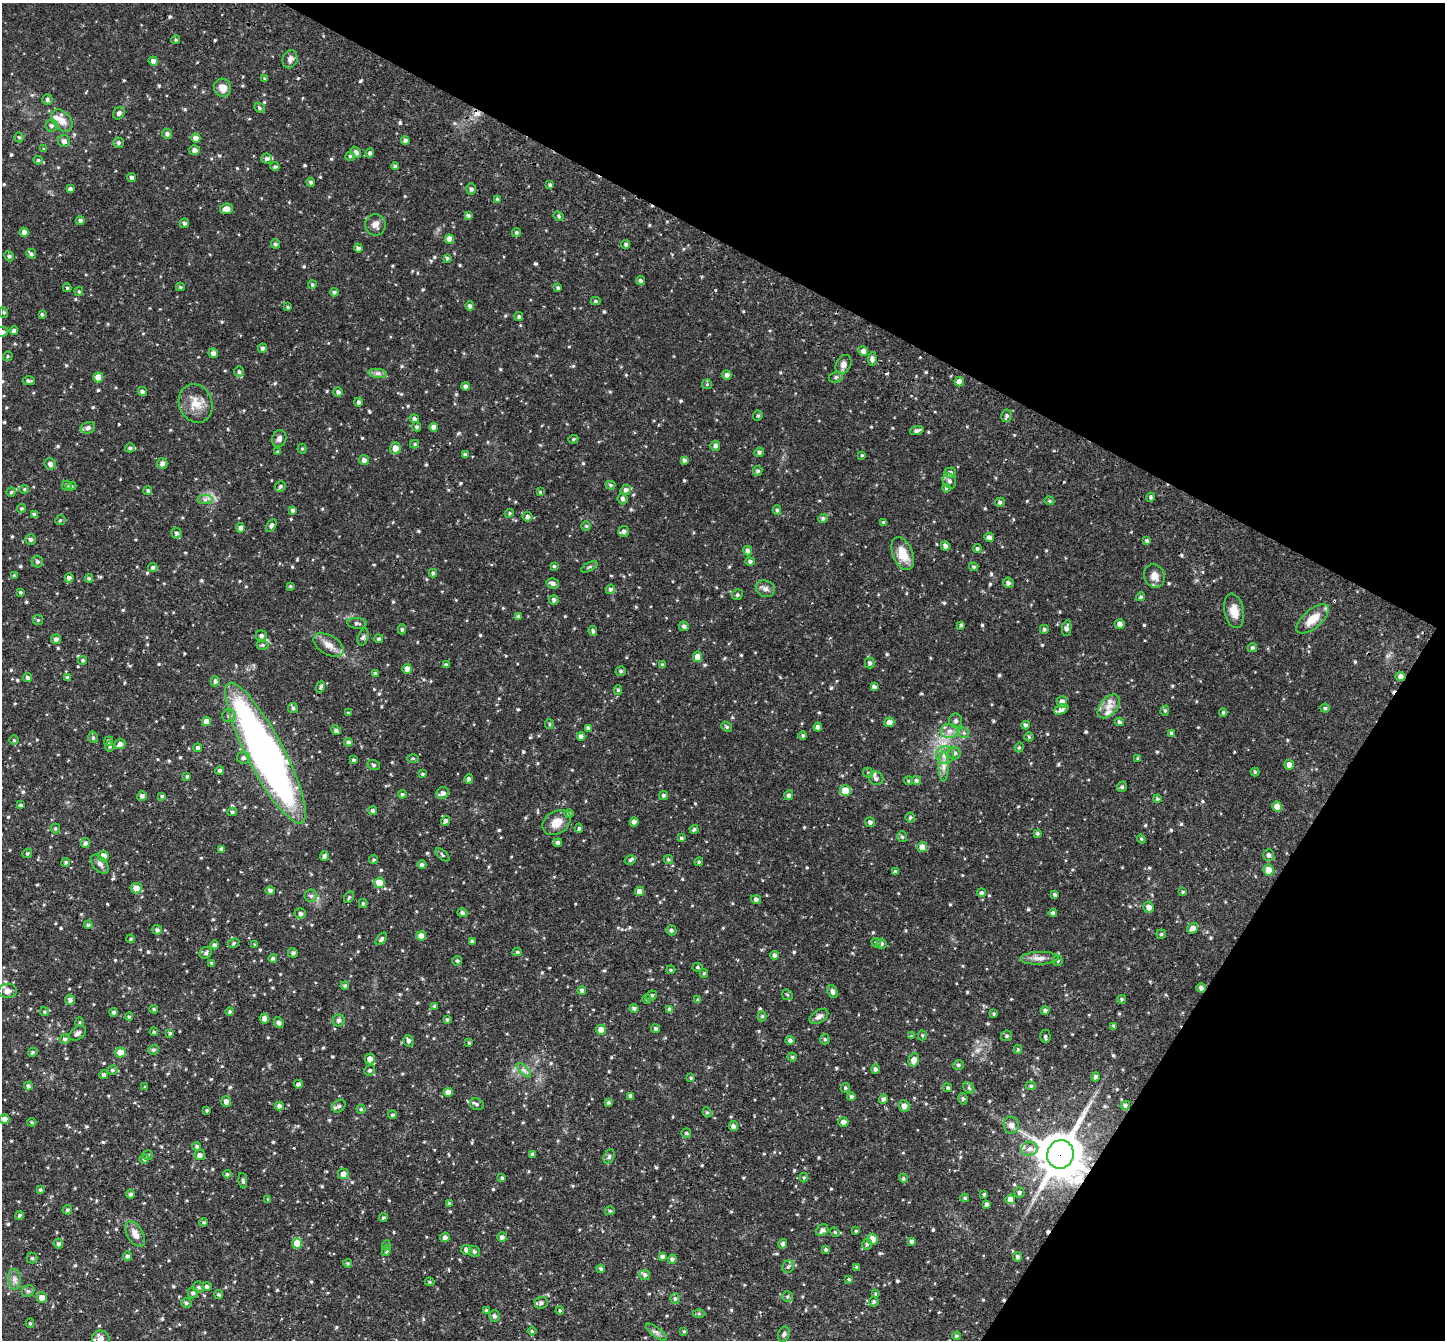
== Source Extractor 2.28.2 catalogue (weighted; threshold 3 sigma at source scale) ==
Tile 8 of 4 x 4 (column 4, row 2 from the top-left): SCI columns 4366-5808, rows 3013-4350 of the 5841 x 5890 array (HDU 1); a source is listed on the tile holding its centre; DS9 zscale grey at full resolution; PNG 1447 x 1342 px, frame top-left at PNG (2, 3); each listed source drawn as its Kron ellipse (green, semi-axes under 4 px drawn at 4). Shown black and unused: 28% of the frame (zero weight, under 2 of 3 exposures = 3% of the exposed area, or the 3 px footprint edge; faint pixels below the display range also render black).
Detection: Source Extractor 2.28.2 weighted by HDU 2 'WHT'; one run over the whole footprint, this tile lists its part. Background 0.066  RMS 0.0087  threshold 0.0392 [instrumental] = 3 sigma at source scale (4.5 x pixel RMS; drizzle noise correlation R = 1.50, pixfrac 1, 0.05/0.05 arcsec/px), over >= 5 px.
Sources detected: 741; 6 cosmic-ray / hot-pixel residue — neither listed nor drawn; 10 inside a brighter listed object's ellipse — not listed separately; of the other 725, all 500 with FLUX_AUTO >= 1.07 (the completeness limit of this list) listed and drawn (225 fainter detections not listed), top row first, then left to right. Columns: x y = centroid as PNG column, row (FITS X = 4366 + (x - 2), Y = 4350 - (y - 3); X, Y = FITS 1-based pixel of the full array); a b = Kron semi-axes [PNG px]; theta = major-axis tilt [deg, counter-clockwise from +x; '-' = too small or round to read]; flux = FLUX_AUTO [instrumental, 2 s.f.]
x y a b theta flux
176 40 4 4 - 1.2
290 59 9 7 73 3.4
153 61 5 4 - 3.8
265 79 4 3 - 1.2
222 88 9 8 - 7.6
47 99 5 5 - 1.9
259 108 6 4 -44 1.4
119 113 6 5 - 2.6
62 120 13 9 -47 7.8
51 126 6 6 - 2.1
167 134 5 5 - 2.7
19 137 5 4 - 1.2
196 138 4 4 - 5.4
64 141 6 6 - 3
405 141 4 4 - 2.3
118 143 5 5 - 1.9
44 149 4 3 - 1.4
194 150 5 5 - 4.1
356 152 6 4 -52 3.1
370 153 4 4 - 2.1
350 156 5 4 - 1.3
267 159 5 5 - 2.3
38 160 4 4 - 1.4
395 166 4 4 - 1.3
275 167 4 4 - 1.6
132 178 4 4 - 2.5
311 182 4 4 - 1.7
550 185 4 3 - 1.8
70 189 4 3 - 2.5
471 189 5 5 - 2.2
497 199 4 3 - 1.2
226 209 6 5 - 4.5
468 215 4 4 - 1.7
559 216 5 4 - 1.4
80 221 4 4 - 2.1
184 223 5 4 - 2.1
375 225 11 10 - 5
24 232 4 4 - 3.6
516 232 4 4 - 1.7
449 239 4 4 - 7
275 244 5 4 - 1.7
626 244 4 4 - 1.8
358 248 4 4 - 2.3
31 254 5 5 - 2.1
9 256 5 4 - 1.8
447 258 4 4 - 1.3
640 281 5 4 - 2.1
312 285 4 4 - 1.4
180 287 4 3 - 1.2
67 288 4 4 - 1.2
558 288 4 4 - 1.6
79 292 4 3 - 1.2
334 292 4 4 - 1.7
595 301 5 4 - 1.4
470 306 4 4 - 2.3
288 307 4 4 - 1.1
4 312 5 4 - 1.2
42 315 4 3 - 1.3
519 317 4 4 - 1.8
14 331 4 4 - 1.9
2 332 6 5 - 2.8
262 348 4 4 - 2.2
863 351 5 4 - 4.2
213 353 5 4 - 3.3
8 356 5 4 - 1.3
872 359 7 4 85 2.9
844 364 10 7 62 4.1
239 372 5 5 - 1.9
378 373 9 4 -8 2.6
727 375 4 4 - 3.2
98 377 5 5 - 11
836 377 7 5 17 1.8
29 381 6 4 -2 1.8
959 381 5 4 - 4.3
707 384 5 5 - 1.1
465 386 4 4 - 2.6
142 391 5 4 - 2.3
338 392 5 4 - 2.2
358 402 4 4 - 2
196 403 20 16 -68 13
758 416 5 4 - 1.4
1007 416 6 5 - 1.8
414 419 5 4 - 2
416 427 4 4 - 1.7
434 427 4 4 - 4.9
88 428 7 5 16 2.3
917 431 7 4 17 2.5
279 439 8 7 - 3
573 439 5 4 - 1.2
415 444 4 4 - 1.1
715 446 5 5 - 2.1
130 448 5 4 - 1.6
395 448 6 5 - 7.9
302 449 5 4 - 1.1
278 452 4 3 - 1.1
759 452 4 4 - 2
465 455 4 3 - 1.9
862 455 4 4 - 1.1
364 460 5 5 - 3.3
684 460 4 4 - 2.1
162 463 5 5 - 3.3
50 464 6 5 - 3
758 471 5 4 - 1.7
950 473 5 5 - 2.5
949 481 8 6 -61 2.9
610 485 5 4 - 1.3
67 486 5 5 - 2.1
71 486 5 4 - 1.3
280 486 5 5 - 2
946 488 4 4 - 1.5
24 489 5 4 - 1.2
626 490 5 5 - 2.7
148 491 4 4 - 1.6
11 492 4 4 - 1.3
540 492 4 3 - 1.1
1151 497 5 4 - 1.5
622 499 5 5 - 2.3
205 500 7 4 1 2.2
1049 501 5 4 - 1.2
1000 502 5 4 - 2
21 508 4 4 - 1.2
293 510 4 3 - 2.1
777 510 4 4 - 1.6
509 513 5 4 - 1.2
34 514 4 4 - 2.2
527 517 5 5 - 2.2
823 518 5 4 - 1.7
60 520 5 4 - 1.2
884 523 4 3 - 1.8
271 526 7 4 58 2.3
586 526 5 5 - 1.2
241 528 5 4 - 3
624 531 5 5 - 2.9
176 533 5 5 - 2.1
989 537 5 4 - 3
30 539 5 5 - 1.9
1147 541 4 4 - 2.2
945 546 5 4 - 2.9
977 549 4 4 - 1.7
748 551 5 4 - 2.6
903 554 17 10 -68 15
750 561 5 4 - 2.2
37 562 6 5 - 2.1
554 566 4 3 - 1.3
153 567 5 4 - 1.9
589 567 9 3 30 1.5
974 567 4 3 - 1.3
433 573 4 4 - 1.5
14 576 4 4 - 1.6
1154 576 12 10 -64 7.3
69 578 4 4 - 3
89 578 4 3 - 1.3
553 583 6 5 - 2.9
1008 583 5 5 - 2.6
290 586 4 4 - 1.1
610 589 5 4 - 2.4
765 589 10 8 -26 3.4
21 592 3 3 - 1.3
737 595 6 5 - 1.6
1141 597 4 4 - 1.5
554 600 5 5 - 2.2
1234 611 17 10 -79 9.9
519 616 4 4 - 2.4
1313 619 19 9 40 13
38 620 5 5 - 1.1
357 623 10 5 -6 2.2
1120 624 5 4 - 3.6
961 625 3 3 - 1.3
684 626 5 4 - 2.2
1067 628 8 4 79 3
402 629 5 4 - 1.6
1044 629 4 4 - 1.6
593 631 5 3 - 1.8
261 636 6 5 - 2.6
363 637 8 5 73 2
56 639 5 4 - 2.9
379 639 4 4 - 1.7
262 645 6 5 - 1.3
328 645 17 9 -30 7.5
1252 648 4 4 - 1.7
698 657 5 4 - 8.5
83 660 4 4 - 1.5
870 663 5 5 - 2
446 665 4 3 - 1.8
662 665 4 3 - 1.7
407 669 5 4 - 4.6
621 671 5 5 - 1.6
375 674 4 4 - 1.8
1401 676 5 4 - 3.3
28 677 4 4 - 2.1
68 678 4 4 - 2.4
215 681 5 4 - 2.1
321 687 6 4 68 1.8
874 687 4 4 - 2.5
618 690 5 4 - 1.3
1062 702 5 5 - 4.4
1109 706 14 8 49 7.4
293 708 5 5 - 1.8
1325 708 4 4 - 1.4
1061 709 8 4 23 4.9
1165 711 5 4 - 1.2
1223 712 4 3 - 1.4
348 713 4 3 - 1.2
229 716 7 6 - 2.6
206 721 4 4 - 8.9
956 721 7 6 - 2.1
889 722 5 4 - 4.8
1119 722 4 4 - 1.7
549 724 5 4 - 1.2
1025 725 4 4 - 2.3
727 727 6 4 -39 1.6
818 727 4 4 - 3.4
588 728 4 4 - 2.5
336 730 5 4 - 2.2
949 731 8 7 - 4.3
964 733 6 4 -43 1.7
1171 733 4 4 - 1.4
803 735 4 4 - 1.4
581 736 4 4 - 2.6
93 737 6 4 -74 1.5
1029 737 4 4 - 1.2
14 740 4 4 - 1.1
109 741 5 4 - 2
348 742 4 4 - 1.9
120 744 5 5 - 3.3
110 746 5 5 - 1.4
1019 747 5 4 - 1.2
198 748 4 4 - 2.3
265 753 79 18 -62 470
954 753 6 6 - 2.7
945 755 9 9 - 5.7
243 758 6 5 - 2.5
413 758 6 4 1 1.1
1138 759 4 4 - 1.3
354 760 4 3 - 1.8
374 765 6 5 - 1.8
1289 765 5 4 - 5.8
944 767 15 5 -90 4.8
220 770 4 4 - 2.4
1255 772 4 4 - 1.1
868 773 5 4 - 1.3
422 774 4 3 - 1.2
187 776 4 3 - 1.2
876 778 7 6 - 3.1
469 779 5 4 - 2
916 780 5 4 - 1.9
908 781 4 4 - 1.1
1122 787 5 4 - 1.8
845 791 5 5 - 13
443 793 6 5 - 3.3
402 794 4 4 - 1.4
663 795 4 4 - 1.7
789 795 5 4 - 2.4
142 796 5 5 - 2.6
162 796 3 3 - 1.1
1157 799 4 4 - 1.4
21 805 4 3 - 1.3
1277 807 5 4 - 9.1
373 811 4 4 - 2
232 812 5 4 - 1.5
569 814 4 4 - 1.9
910 817 5 5 - 1.6
446 821 5 4 - 2.4
557 822 15 11 34 10
634 822 4 4 - 4.2
870 822 5 5 - 2.4
55 828 5 5 - 1.4
579 828 4 3 - 1.5
694 829 4 3 - 1.5
1037 833 4 4 - 1.6
902 837 5 4 - 1.6
681 838 4 3 - 1.3
1141 839 4 4 - 1.1
85 843 5 4 - 2.5
558 843 4 4 - 2.6
922 847 5 5 - 7.3
221 849 4 4 - 3.1
27 853 5 4 - 1.3
442 855 8 4 -43 1.2
1268 855 5 5 - 2.3
103 856 5 5 - 6.6
324 856 5 4 - 2.3
668 859 5 4 - 1.4
374 860 4 4 - 1.2
630 860 6 4 31 1.5
66 862 4 4 - 1.5
699 862 4 3 - 1.2
100 864 11 6 -49 3.5
422 865 4 4 - 2.7
1268 870 5 5 - 7.7
895 872 4 3 - 2.3
379 883 5 5 - 12
136 888 5 5 - 5.4
270 890 5 4 - 2.4
639 891 4 4 - 5.2
1183 892 4 3 - 1.3
981 893 4 4 - 1.8
1055 895 4 3 - 1.9
311 896 6 6 - 2.2
349 897 6 4 59 1.3
756 899 5 4 - 2.5
363 904 4 4 - 1.6
1149 907 5 5 - 4.3
462 913 5 4 - 2.1
1053 913 4 3 - 1.9
300 914 5 5 - 2.4
88 925 4 4 - 1.7
1193 928 6 5 - 5.1
157 930 5 4 - 2.3
671 930 5 5 - 1.9
1161 934 4 4 - 1.4
421 936 4 4 - 7.4
131 939 4 3 - 1.2
381 939 7 4 50 2.2
472 941 3 3 - 1.5
234 943 6 4 29 1.3
876 943 5 4 - 1.5
882 944 5 5 - 2
215 945 4 4 - 2.4
255 945 3 3 - 1.1
517 952 4 4 - 1.5
206 953 6 5 - 2
293 953 5 5 - 2.1
774 955 4 4 - 2.3
273 958 4 4 - 1.9
1040 958 19 6 2 5.6
457 961 5 4 - 1.5
1058 961 5 5 - 1.5
212 963 3 3 - 1.4
697 967 5 4 - 1.5
671 970 4 3 - 1.2
704 973 4 4 - 1.1
345 986 4 4 - 1.5
1201 988 4 4 - 2.5
7 991 9 7 5 4.5
582 991 4 4 - 2.6
833 992 6 5 - 3.1
787 995 6 5 - 1.2
652 996 5 4 - 1.7
647 999 4 4 - 1.2
1122 999 4 4 - 1.4
70 1000 5 5 - 2.6
698 1000 4 4 - 1.6
435 1006 4 3 - 1.4
634 1008 5 4 - 2
154 1009 4 3 - 1.2
670 1010 4 4 - 3
1045 1010 4 4 - 2.2
230 1011 4 4 - 1.5
44 1012 4 4 - 1.3
114 1012 4 4 - 1.7
994 1014 4 4 - 1.2
762 1016 5 4 - 1.4
819 1016 10 6 30 3.5
129 1017 4 3 - 1.2
264 1018 5 4 - 3.9
447 1019 3 3 - 1.2
339 1020 6 6 - 2.7
80 1022 5 4 - 1.2
279 1022 6 4 -57 2.2
1114 1026 4 3 - 1.7
655 1029 4 4 - 1.8
601 1030 5 5 - 6.6
154 1032 4 4 - 1.1
78 1033 9 6 34 2.9
170 1033 4 4 - 1.6
922 1035 5 4 - 1.1
911 1036 4 4 - 1.2
1007 1036 5 5 - 1.8
1045 1036 6 5 - 1.7
65 1039 5 5 - 2
825 1039 5 4 - 1.4
790 1040 5 4 - 2.3
409 1041 6 5 - 2.7
469 1043 4 3 - 1.1
153 1050 5 4 - 1.8
1018 1050 4 3 - 1.1
33 1052 5 4 - 1.4
120 1052 5 5 - 11
792 1057 4 4 - 1.2
370 1059 5 5 - 5.1
914 1060 7 5 73 5.5
958 1065 6 4 -2 1.6
875 1069 4 4 - 2.3
112 1070 5 4 - 1.4
370 1070 5 5 - 1.7
524 1070 9 3 -45 2.1
104 1075 4 4 - 2.4
1095 1077 4 4 - 2.3
691 1078 4 3 - 1.2
298 1084 4 4 - 2.3
28 1086 4 4 - 1.9
1031 1086 5 4 - 1.3
145 1087 3 3 - 1.3
845 1088 5 4 - 1.4
948 1088 4 4 - 1.9
969 1088 6 5 - 1.4
448 1092 4 4 - 7
631 1096 4 3 - 2.6
851 1097 4 4 - 2.1
883 1099 4 4 - 2.3
963 1099 6 4 -79 1.5
226 1102 5 5 - 3.9
608 1102 4 3 - 1.8
477 1104 7 5 -24 1.9
1125 1105 5 4 - 2.1
279 1106 4 4 - 2.7
339 1106 7 5 41 2.4
904 1106 6 5 - 4.7
361 1109 4 4 - 1.3
207 1110 3 3 - 1.2
707 1112 5 4 - 1.3
392 1115 4 4 - 1.5
4 1119 5 4 - 3.5
32 1122 4 3 - 1.1
843 1122 5 4 - 3.5
1011 1125 8 7 - 4.3
733 1126 5 4 - 2.9
686 1133 5 5 - 1.3
197 1146 4 4 - 1.8
1029 1149 8 7 - 4.4
533 1154 3 3 - 1.9
1060 1154 14 13 - 2700
148 1155 5 4 - 1.4
200 1155 5 5 - 3.4
609 1157 8 5 64 2
144 1159 5 4 - 1.5
227 1174 4 4 - 1.4
343 1174 5 5 - 4.9
804 1177 5 4 - 1.1
502 1178 4 4 - 1.3
903 1178 4 4 - 1.4
243 1181 8 4 -84 1.9
40 1190 4 4 - 1.2
1019 1192 5 5 - 1.9
131 1194 4 4 - 2.2
984 1194 3 3 - 1.2
965 1198 4 4 - 1.2
1010 1199 5 4 - 6.9
268 1200 4 4 - 1.2
449 1203 3 3 - 1.4
986 1204 4 3 - 2.3
67 1210 5 4 - 1.6
610 1211 5 4 - 1.3
19 1215 4 4 - 1.6
383 1218 4 4 - 1.2
204 1222 4 3 - 1.1
822 1230 6 5 - 3
856 1231 4 3 - 1.1
835 1232 5 4 - 1.2
135 1234 14 8 -58 6.2
445 1237 5 4 - 2.9
502 1237 4 4 - 2.9
872 1239 5 5 - 9
912 1241 4 4 - 2.2
297 1243 5 5 - 15
58 1244 5 5 - 1.9
783 1244 5 4 - 2.2
867 1244 6 4 73 1.8
386 1245 5 4 - 1.2
826 1249 4 4 - 1.5
466 1250 5 5 - 2.9
386 1251 5 4 - 1.8
474 1251 6 5 - 1.8
128 1256 5 4 - 2
662 1257 4 3 - 2.3
1017 1257 5 4 - 2.2
32 1258 5 5 - 1.3
672 1259 4 4 - 2.3
347 1263 4 4 - 1.2
788 1267 7 5 58 2.2
857 1267 3 3 - 1.4
601 1269 4 3 - 1.9
645 1275 5 5 - 2.2
14 1279 10 6 -87 3.6
849 1279 4 3 - 1.1
430 1282 5 4 - 1.1
198 1287 5 5 - 1.8
207 1287 5 4 - 2
28 1291 6 5 - 1.7
193 1293 5 5 - 2.2
875 1294 4 4 - 1.2
219 1295 4 4 - 1.7
42 1297 5 5 - 4.8
787 1297 5 5 - 1.4
675 1299 5 4 - 1.7
874 1302 5 4 - 1.7
186 1303 5 5 - 1.8
541 1303 6 6 - 2.7
486 1310 4 3 - 1.5
560 1311 4 3 - 1.1
699 1314 6 4 -1 1.2
494 1316 6 5 - 2.3
30 1323 4 4 - 1.1
532 1331 4 4 - 1.1
684 1331 4 4 - 1.1
656 1332 12 5 -38 2.9
784 1334 8 5 69 2
957 1336 4 4 - 1.4
101 1339 9 8 - 4.7
Overlapping masked pixels (flux is a lower limit): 3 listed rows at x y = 1401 676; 1201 988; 1060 1154
Isophote crosses this tile's border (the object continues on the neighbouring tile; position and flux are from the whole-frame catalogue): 2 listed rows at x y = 2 332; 101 1339